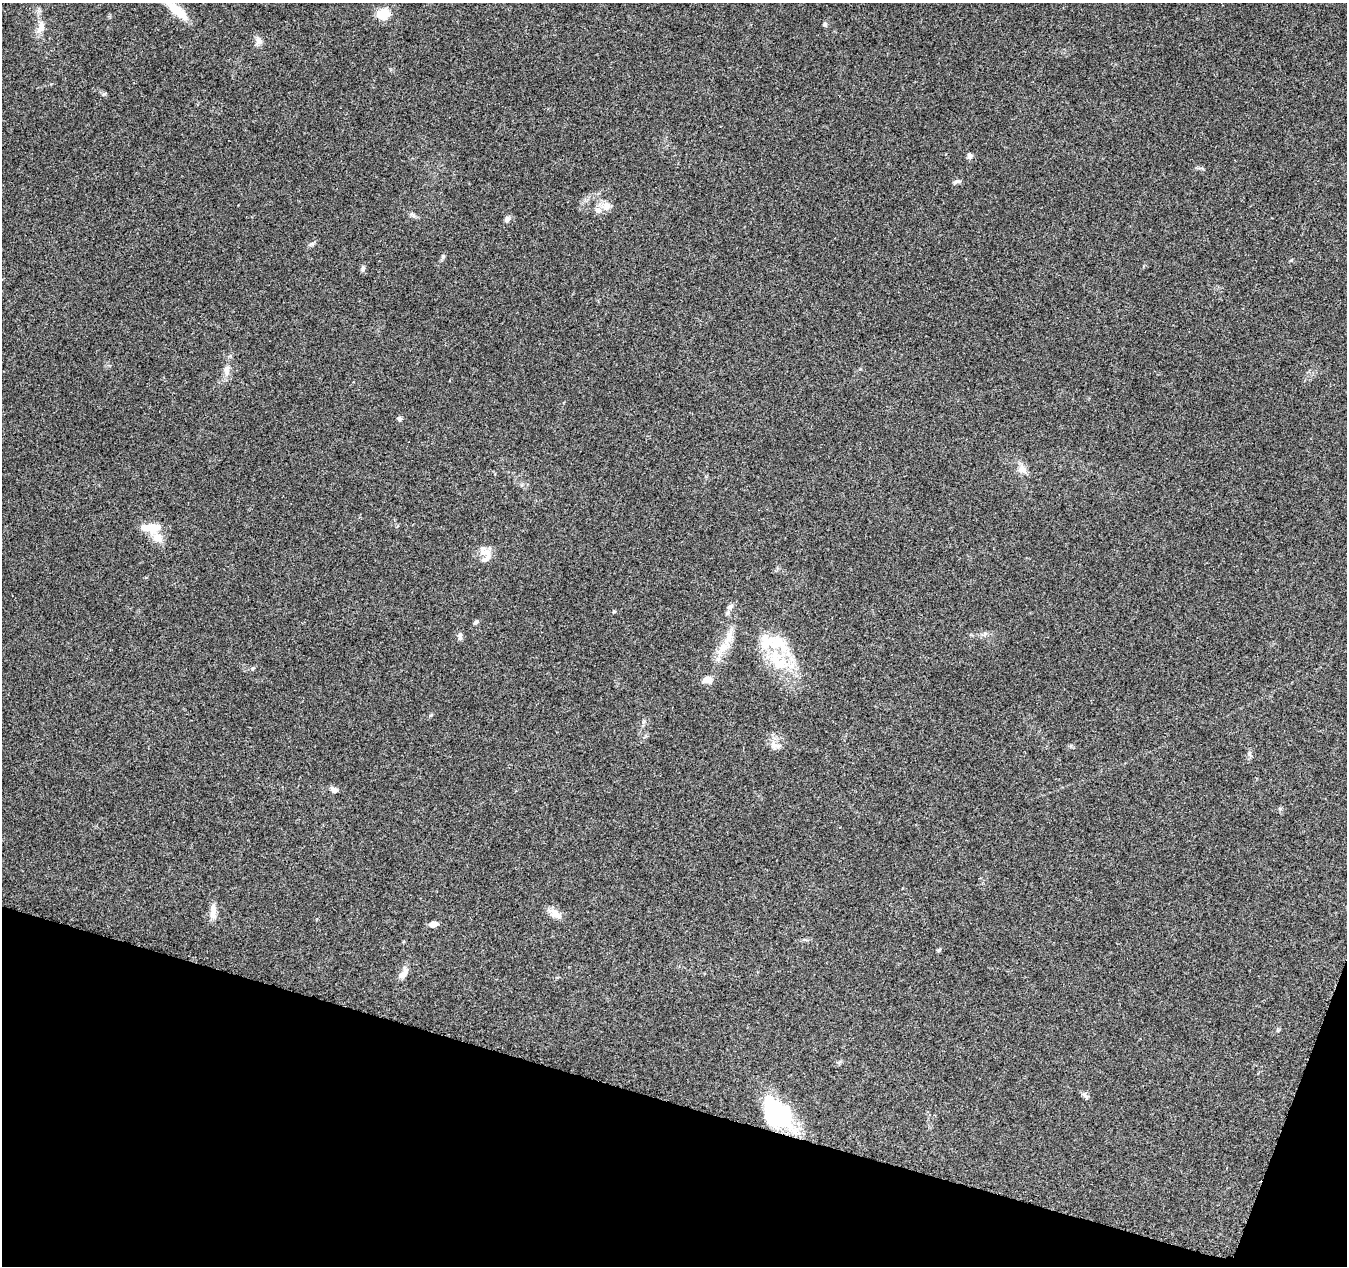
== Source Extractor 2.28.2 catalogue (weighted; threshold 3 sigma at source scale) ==
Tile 15 of 4 x 4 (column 3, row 4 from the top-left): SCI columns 2711-4055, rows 287-1550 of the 5411 x 5567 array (HDU 1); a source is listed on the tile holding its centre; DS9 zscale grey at full resolution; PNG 1349 x 1268 px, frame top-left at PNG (2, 3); no overlay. Shown black and unused: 14% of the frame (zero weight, under 3 of 5 exposures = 1% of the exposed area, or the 3 px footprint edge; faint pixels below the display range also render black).
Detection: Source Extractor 2.28.2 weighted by HDU 2 'WHT'; one run over the whole footprint, this tile lists its part. Background 0.103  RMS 0.0053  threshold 0.0238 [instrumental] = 3 sigma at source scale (4.5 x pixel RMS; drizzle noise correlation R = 1.50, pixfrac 1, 0.0396/0.0396 arcsec/px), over >= 5 px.
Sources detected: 40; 2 inside a brighter object's white glare — not listed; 6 inside a brighter listed object's ellipse — not listed separately; the other 32 listed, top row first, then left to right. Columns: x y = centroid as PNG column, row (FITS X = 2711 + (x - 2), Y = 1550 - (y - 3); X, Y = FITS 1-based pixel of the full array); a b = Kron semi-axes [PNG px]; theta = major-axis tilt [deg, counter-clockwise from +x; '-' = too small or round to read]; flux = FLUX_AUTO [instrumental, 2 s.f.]
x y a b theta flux
177 10 32 10 -39 12
383 14 16 14 13 8
825 24 6 5 - 1
41 27 14 9 74 4.2
259 41 11 8 -53 2.7
969 156 8 6 -88 1.4
956 182 11 4 12 1.2
606 206 13 10 51 3.7
507 219 7 7 - 1.6
312 244 7 4 18 0.93
443 256 5 5 - 0.79
363 268 9 5 80 1.3
226 370 16 8 -87 3.5
400 419 6 5 - 1.1
1022 469 13 10 -41 3.9
151 528 23 9 -1 10
157 537 12 11 - 5.6
487 553 25 11 -30 5.4
730 607 9 6 38 1.7
476 622 6 5 - 1.2
460 636 10 6 87 1.5
729 636 21 9 73 6.5
778 642 39 23 -18 22
707 680 12 9 0 3.4
774 745 11 8 -67 3
334 790 9 7 -24 1.8
213 911 22 8 -89 4.4
556 914 19 10 -33 4.4
433 924 9 5 6 2.7
403 974 16 7 58 3.5
1085 1095 12 5 -52 1.7
777 1110 50 20 -49 38
Overlapping masked pixels (flux is a lower limit): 1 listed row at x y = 777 1110
Isophote crosses this tile's border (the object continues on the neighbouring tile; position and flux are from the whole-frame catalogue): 1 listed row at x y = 177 10
Unlisted compact peaks at least as high as the median listed source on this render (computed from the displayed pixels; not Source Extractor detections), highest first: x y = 252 669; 939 950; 413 215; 614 611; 643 722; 1291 260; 431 715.